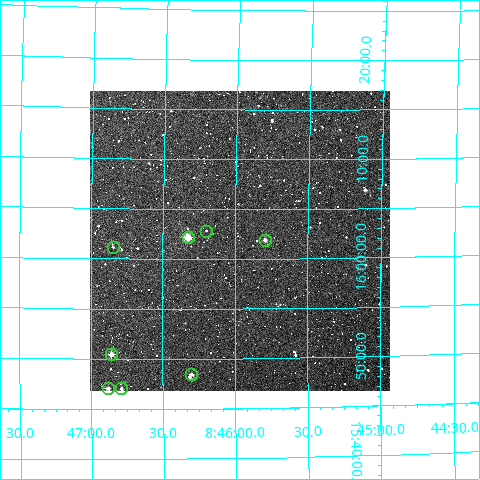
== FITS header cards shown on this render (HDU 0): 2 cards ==
NAXIS1  =                  300
NAXIS2  =                  300

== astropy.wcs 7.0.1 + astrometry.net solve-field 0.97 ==
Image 300 x 300 px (HDU 0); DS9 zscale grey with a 90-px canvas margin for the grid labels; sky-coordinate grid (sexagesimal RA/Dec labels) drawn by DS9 from the SOLVED WCS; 8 Tycho-2 reference stars matched to detected sources circled (green)
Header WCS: RA---TAN/DEC--TAN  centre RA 08:45:58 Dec +16:02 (131.49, +16.03 deg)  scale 6 arcsec/px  FOV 30.0' x 30.0'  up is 0 deg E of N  parity normal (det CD < 0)
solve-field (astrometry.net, Tycho-2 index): VERIFIED the header's WCS against the Tycho-2 star catalogue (verified at 2 index scales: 7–8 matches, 0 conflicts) and refined it, rather than solving blind
Solved WCS: RA---TAN-SIP/DEC--TAN-SIP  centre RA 08:45:58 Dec +16:02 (131.49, +16.03 deg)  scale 5.96 x 6.03 arcsec/px (non-square pixels)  FOV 29.8' x 30.1'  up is +1 deg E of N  parity normal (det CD < 0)
The solver's refit moves the header's centre by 0.36 arcsec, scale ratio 0.994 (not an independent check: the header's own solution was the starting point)
Tycho-2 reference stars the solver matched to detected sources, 8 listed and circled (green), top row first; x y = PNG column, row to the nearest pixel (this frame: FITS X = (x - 92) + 1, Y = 300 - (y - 91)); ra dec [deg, ICRS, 3 dp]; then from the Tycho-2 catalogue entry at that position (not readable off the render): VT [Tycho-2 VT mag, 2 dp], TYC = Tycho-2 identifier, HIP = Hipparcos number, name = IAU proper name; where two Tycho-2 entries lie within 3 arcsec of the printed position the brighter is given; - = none
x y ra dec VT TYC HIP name
208 231 131.550 +16.047 11.58 1393-2181-1 - -
190 237 131.582 +16.037 8.76 1393-2343-1 43058 -
267 240 131.448 +16.032 10.76 1393-2113-1 - -
115 247 131.712 +16.020 11.81 1393-2221-1 - -
113 354 131.715 +15.841 9.90 1393-1882-1 - -
193 374 131.576 +15.808 10.89 1393-1858-1 - -
110 388 131.721 +15.784 10.57 1393-1826-1 - -
123 388 131.697 +15.785 11.23 1393-1708-1 - -